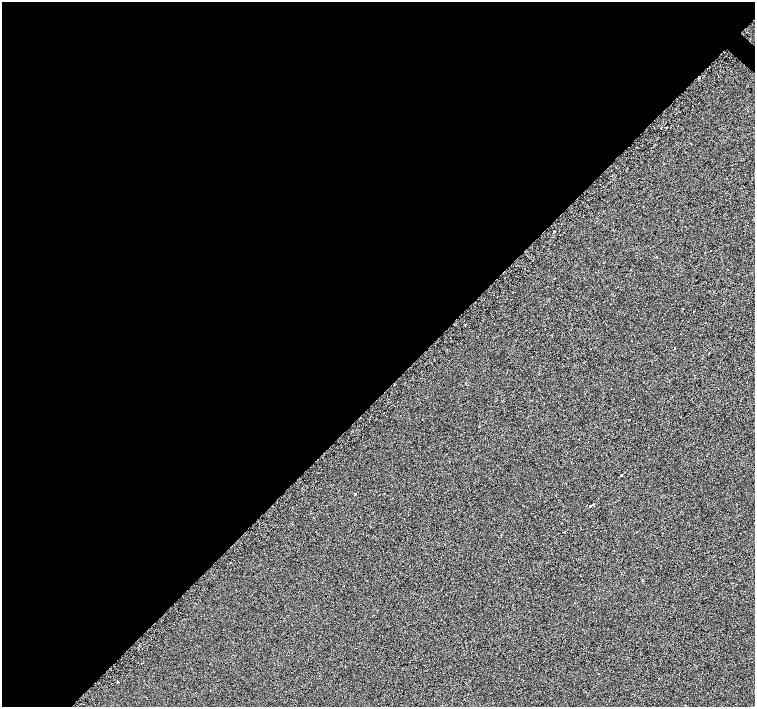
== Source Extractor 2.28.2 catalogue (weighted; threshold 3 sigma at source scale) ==
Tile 5 of 4 x 4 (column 1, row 2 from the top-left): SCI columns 5-1510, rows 3070-4478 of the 6080 x 6080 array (HDU 1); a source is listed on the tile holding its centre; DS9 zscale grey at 2 x 2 block average (1 PNG px = mean of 2 x 2 image px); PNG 757 x 709 px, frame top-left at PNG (2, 2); no overlay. Shown black and unused: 56% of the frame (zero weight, under 2 of 3 exposures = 3% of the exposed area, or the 3 px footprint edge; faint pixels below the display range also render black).
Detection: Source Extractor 2.28.2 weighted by HDU 2 'WHT'; one run over the whole footprint, this tile lists its part. Background 0.0012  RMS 0.012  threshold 0.0537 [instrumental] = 3 sigma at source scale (4.5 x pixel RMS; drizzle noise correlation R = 1.50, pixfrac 1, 0.0396/0.0396 arcsec/px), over >= 5 px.
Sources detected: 18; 2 cosmic-ray / hot-pixel residue — not listed; the other 16 listed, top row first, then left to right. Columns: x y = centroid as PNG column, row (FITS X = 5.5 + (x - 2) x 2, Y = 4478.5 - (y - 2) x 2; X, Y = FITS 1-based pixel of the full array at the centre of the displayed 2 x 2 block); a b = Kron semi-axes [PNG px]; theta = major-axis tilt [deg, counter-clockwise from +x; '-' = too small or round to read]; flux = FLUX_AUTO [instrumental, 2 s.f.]
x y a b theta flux
554 245 2 2 - 1.6
711 250 2 2 - 3.4
728 270 2 2 - 3.3
554 278 2 2 - 1.5
683 309 2 2 - 2.9
693 311 2 2 - 1.4
675 348 2 2 - 6.4
708 353 2 2 - 1.7
531 357 2 2 - 1.1
621 475 2 2 - 6.3
355 494 2 2 - 19
590 506 2 2 - 20
564 532 2 2 - 7.1
598 673 2 2 - 1
117 682 2 2 - 2.5
685 705 2 2 - 5.3